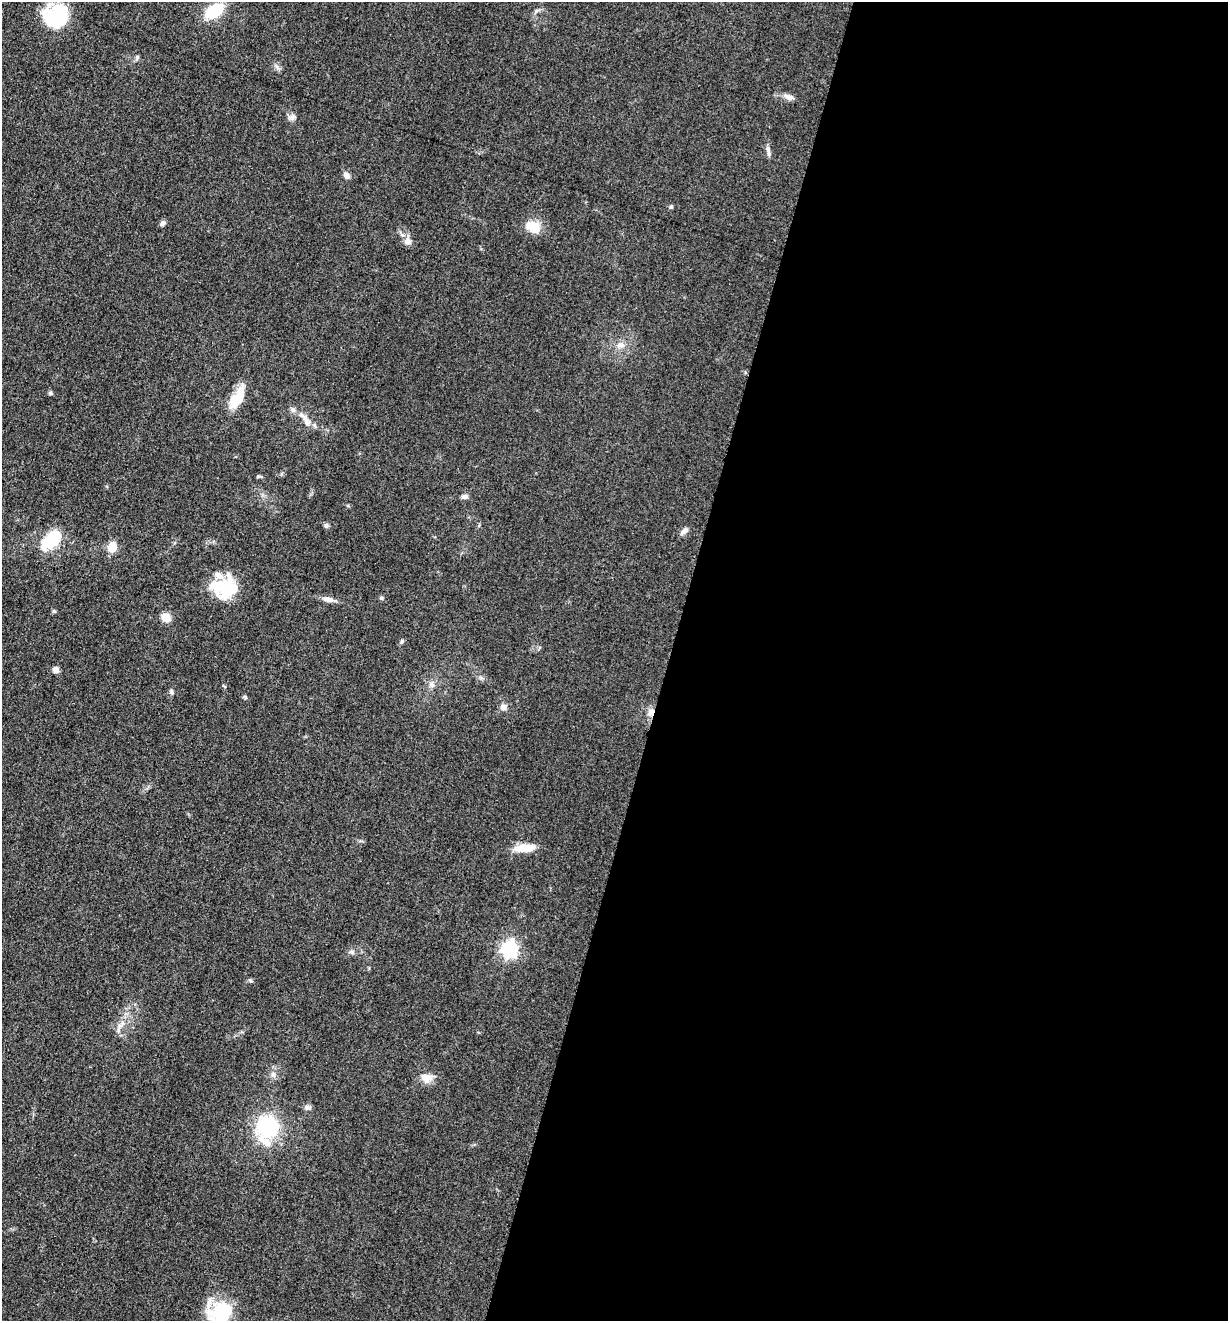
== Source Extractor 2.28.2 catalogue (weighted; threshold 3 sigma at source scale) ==
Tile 12 of 4 x 4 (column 4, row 3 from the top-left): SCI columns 3940-5165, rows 1330-2648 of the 5306 x 5294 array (HDU 1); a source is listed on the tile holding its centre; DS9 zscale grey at full resolution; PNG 1230 x 1323 px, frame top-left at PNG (2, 2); no overlay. Shown black and unused: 46% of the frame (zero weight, under 3 of 5 exposures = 1% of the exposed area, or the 3 px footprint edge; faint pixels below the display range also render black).
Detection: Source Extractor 2.28.2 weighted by HDU 2 'WHT'; one run over the whole footprint, this tile lists its part. Background 0.0505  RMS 0.0057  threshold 0.0256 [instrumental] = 3 sigma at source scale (4.5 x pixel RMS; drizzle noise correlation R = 1.50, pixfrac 1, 0.05/0.05 arcsec/px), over >= 5 px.
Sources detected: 46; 2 inside a brighter listed object's ellipse — not listed separately; the other 44 listed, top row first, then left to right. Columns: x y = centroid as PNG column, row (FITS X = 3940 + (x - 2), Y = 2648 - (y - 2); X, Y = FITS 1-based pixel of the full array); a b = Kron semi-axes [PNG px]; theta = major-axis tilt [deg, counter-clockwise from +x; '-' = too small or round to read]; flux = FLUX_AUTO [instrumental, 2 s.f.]
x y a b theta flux
214 11 19 11 33 22
536 11 7 4 70 1
56 16 26 22 22 34
137 57 7 5 71 1
788 97 14 7 -19 3.2
292 117 8 7 - 1.9
768 149 12 5 -81 2.1
347 175 8 7 - 2.6
671 207 6 4 73 0.92
163 223 8 6 44 1.6
533 227 17 12 -25 11
407 241 11 9 4 3
621 345 11 9 9 3.6
50 393 6 5 - 0.88
237 398 30 12 62 13
293 410 6 6 - 1.5
306 421 19 7 -63 4.4
259 476 10 3 2 0.85
465 496 8 5 7 2
326 526 7 5 -21 1.2
685 531 11 7 41 2.4
50 541 21 15 34 23
112 547 9 7 73 10
225 588 31 23 -3 27
381 598 5 5 - 0.78
328 599 15 7 -12 3.5
54 611 5 4 - 0.71
166 617 10 8 -36 6.2
402 641 6 5 - 1.1
56 670 7 6 - 2.9
432 685 9 7 -49 2.3
171 692 6 5 - 1.2
503 707 8 7 - 2.6
651 712 12 8 63 3.4
524 848 27 9 5 9
509 949 7 7 - 170
352 952 7 5 19 1.4
250 980 6 4 -44 0.82
118 1030 7 4 -73 1.3
273 1074 8 6 -90 2.1
426 1078 16 11 -5 5.9
307 1107 9 7 -8 1.7
267 1126 18 17 - 48
221 1313 26 21 50 35
Overlapping masked pixels (flux is a lower limit): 1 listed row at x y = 651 712
Isophote crosses this tile's border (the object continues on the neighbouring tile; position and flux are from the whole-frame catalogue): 1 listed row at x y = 221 1313
Unlisted compact peaks at least as high as the median listed source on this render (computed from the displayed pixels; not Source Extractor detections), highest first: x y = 245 697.